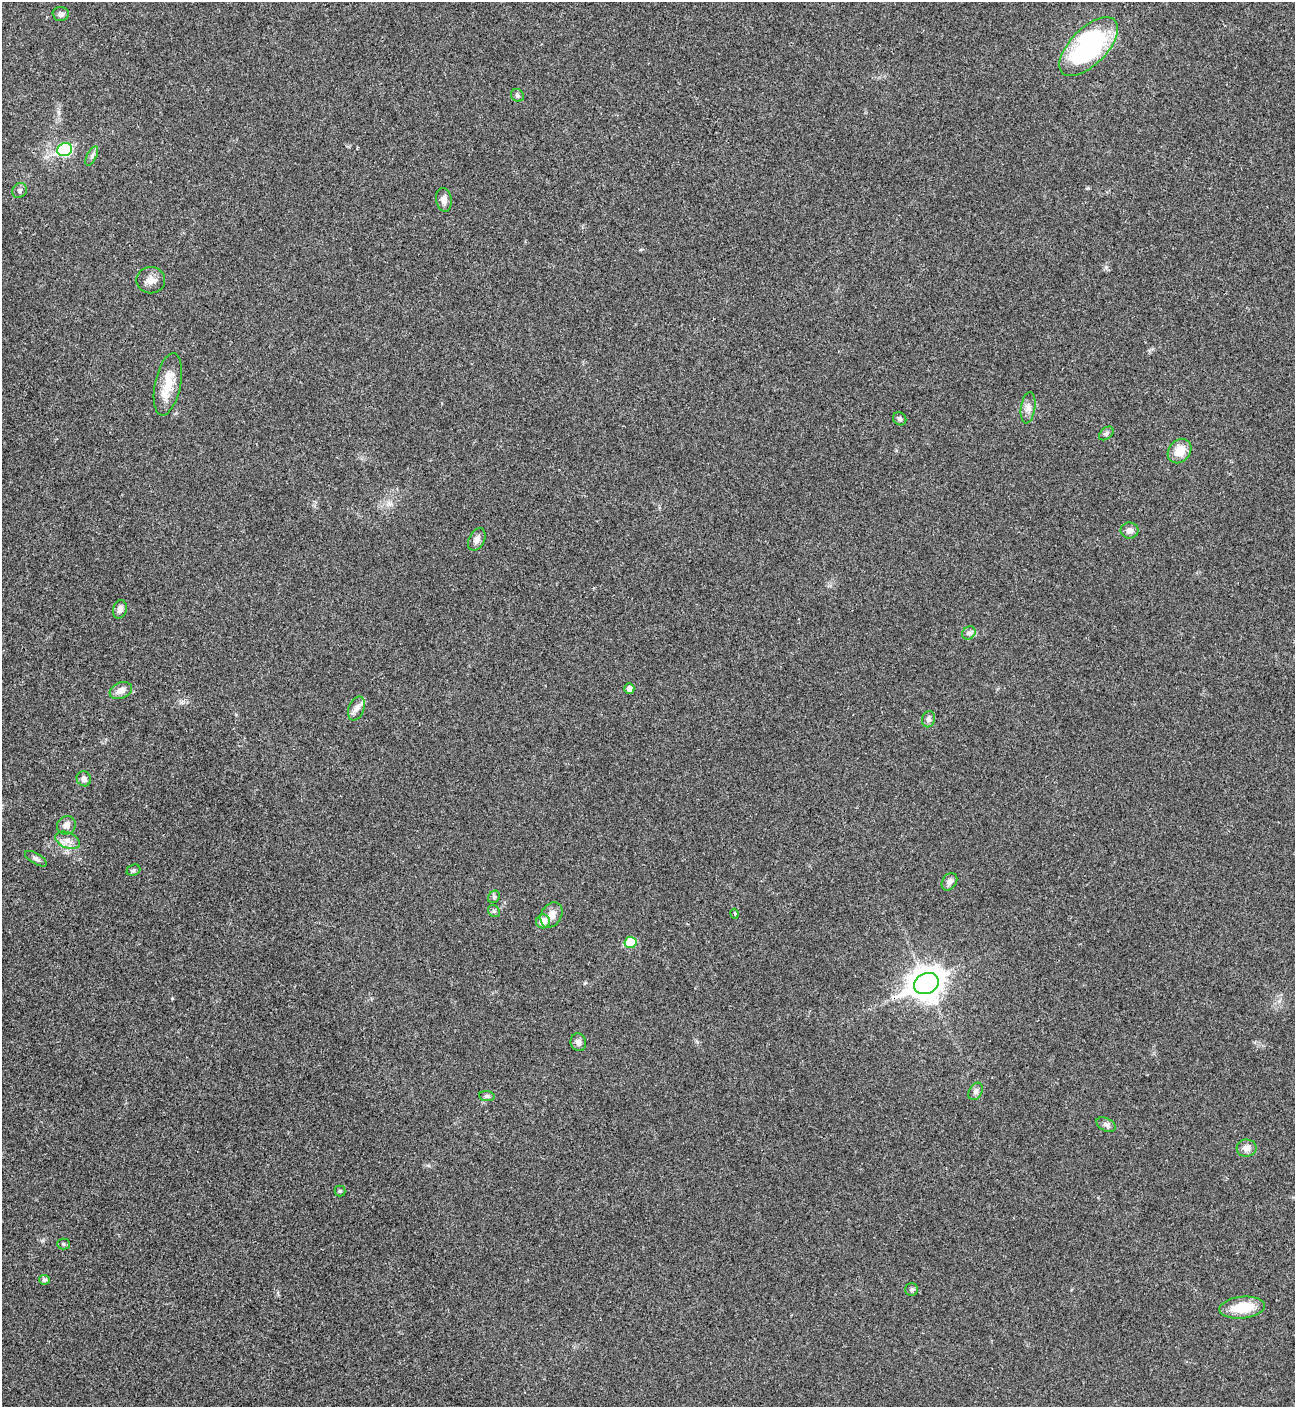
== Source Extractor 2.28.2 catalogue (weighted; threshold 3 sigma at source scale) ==
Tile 11 of 4 x 4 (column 3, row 3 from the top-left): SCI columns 2876-4168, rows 1408-2812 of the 5618 x 5630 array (HDU 1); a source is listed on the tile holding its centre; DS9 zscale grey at full resolution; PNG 1297 x 1409 px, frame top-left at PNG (2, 2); each listed source drawn as its Kron ellipse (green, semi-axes under 4 px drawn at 4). Shown black and unused: <1% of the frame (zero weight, under 3 of 4 exposures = <1% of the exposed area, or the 3 px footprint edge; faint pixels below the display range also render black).
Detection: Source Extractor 2.28.2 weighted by HDU 2 'WHT'; one run over the whole footprint, this tile lists its part. Background 0.0199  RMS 0.004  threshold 0.0181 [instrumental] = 3 sigma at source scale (4.5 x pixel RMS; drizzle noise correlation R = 1.50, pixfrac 1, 0.05/0.05 arcsec/px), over >= 5 px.
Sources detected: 44; all 44 listed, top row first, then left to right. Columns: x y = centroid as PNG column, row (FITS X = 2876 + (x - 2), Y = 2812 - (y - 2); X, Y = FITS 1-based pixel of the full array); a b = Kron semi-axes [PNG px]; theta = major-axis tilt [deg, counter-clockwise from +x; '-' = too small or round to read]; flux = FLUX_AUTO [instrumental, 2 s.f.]
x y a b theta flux
61 14 8 7 - 1.3
1089 47 37 18 45 63
517 95 7 6 - 0.93
65 149 7 6 - 40
92 156 10 4 63 1.2
20 190 8 7 - 1.1
444 200 12 8 -81 2.1
151 280 14 13 - 3.2
168 384 32 13 78 8.7
1028 408 16 7 81 2.4
900 419 7 6 - 0.96
1106 433 8 5 40 1.1
1180 451 13 10 49 6.2
1129 530 9 8 - 1.8
477 539 12 7 63 2.3
120 609 9 7 75 1.8
969 633 7 6 - 1.2
629 688 5 5 - 2
121 690 11 8 23 2.9
356 708 12 7 68 2.3
928 719 8 6 77 1.3
84 779 7 7 - 1.8
66 825 9 9 - 2.1
68 840 13 8 -23 2.7
36 859 12 5 -30 1.3
133 870 7 5 22 0.79
949 882 9 7 55 1.8
494 897 7 5 47 0.82
494 911 6 5 - 0.79
735 914 5 3 - 0.45
551 915 13 10 61 3.6
543 921 7 7 - 4.4
630 942 6 5 - 13
926 983 13 10 25 630
578 1042 9 7 -73 2
976 1091 9 6 61 1.2
487 1096 8 5 -7 0.98
1106 1125 10 6 -27 1.3
1247 1148 10 8 2 2.2
340 1191 5 5 - 0.63
63 1244 6 5 - 0.63
44 1280 5 5 - 1
912 1289 6 6 - 0.86
1242 1308 23 11 6 11
Overlapping masked pixels (flux is a lower limit): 1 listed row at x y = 926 983